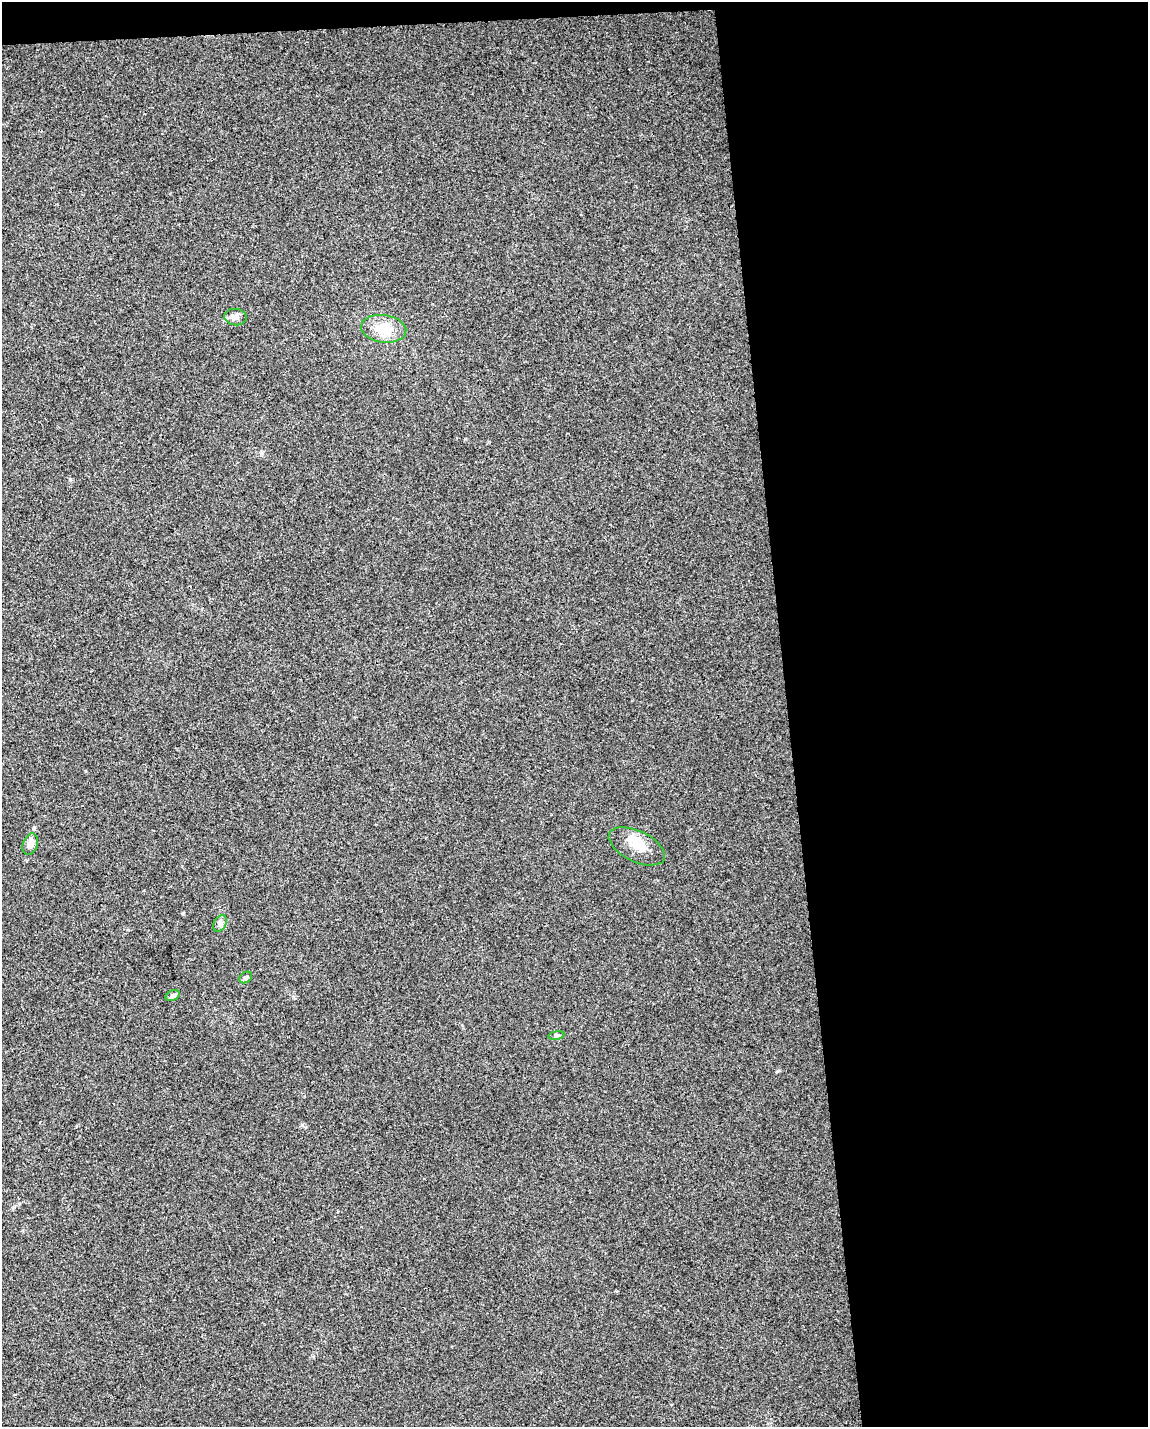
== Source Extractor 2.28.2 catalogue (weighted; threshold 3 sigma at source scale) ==
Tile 4 of 4 x 3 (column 4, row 1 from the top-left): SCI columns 3439-4584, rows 2904-4328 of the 4584 x 4338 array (HDU 1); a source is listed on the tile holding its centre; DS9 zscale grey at full resolution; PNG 1150 x 1429 px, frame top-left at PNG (2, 2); each listed source drawn as its Kron ellipse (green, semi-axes under 4 px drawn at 4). Shown black and unused: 33% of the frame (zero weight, under 3 of 4 exposures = <1% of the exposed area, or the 3 px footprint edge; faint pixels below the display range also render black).
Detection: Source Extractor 2.28.2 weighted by HDU 2 'WHT'; one run over the whole footprint, this tile lists its part. Background 0.00662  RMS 0.0031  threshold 0.0141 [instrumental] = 3 sigma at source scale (4.5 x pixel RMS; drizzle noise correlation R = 1.50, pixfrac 1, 0.0396/0.0396 arcsec/px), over >= 5 px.
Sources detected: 8; all 8 listed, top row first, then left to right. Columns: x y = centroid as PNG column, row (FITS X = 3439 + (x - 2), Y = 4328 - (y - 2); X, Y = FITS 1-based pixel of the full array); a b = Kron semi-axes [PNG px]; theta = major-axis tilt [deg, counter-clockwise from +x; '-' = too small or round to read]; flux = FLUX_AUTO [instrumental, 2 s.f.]
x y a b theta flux
236 317 11 8 -7 1.6
384 329 23 14 -8 6.7
30 844 11 7 70 2.6
637 846 30 15 -26 6.4
220 924 9 6 63 1
246 977 7 5 34 0.71
173 996 8 5 26 0.93
556 1035 8 4 9 0.52